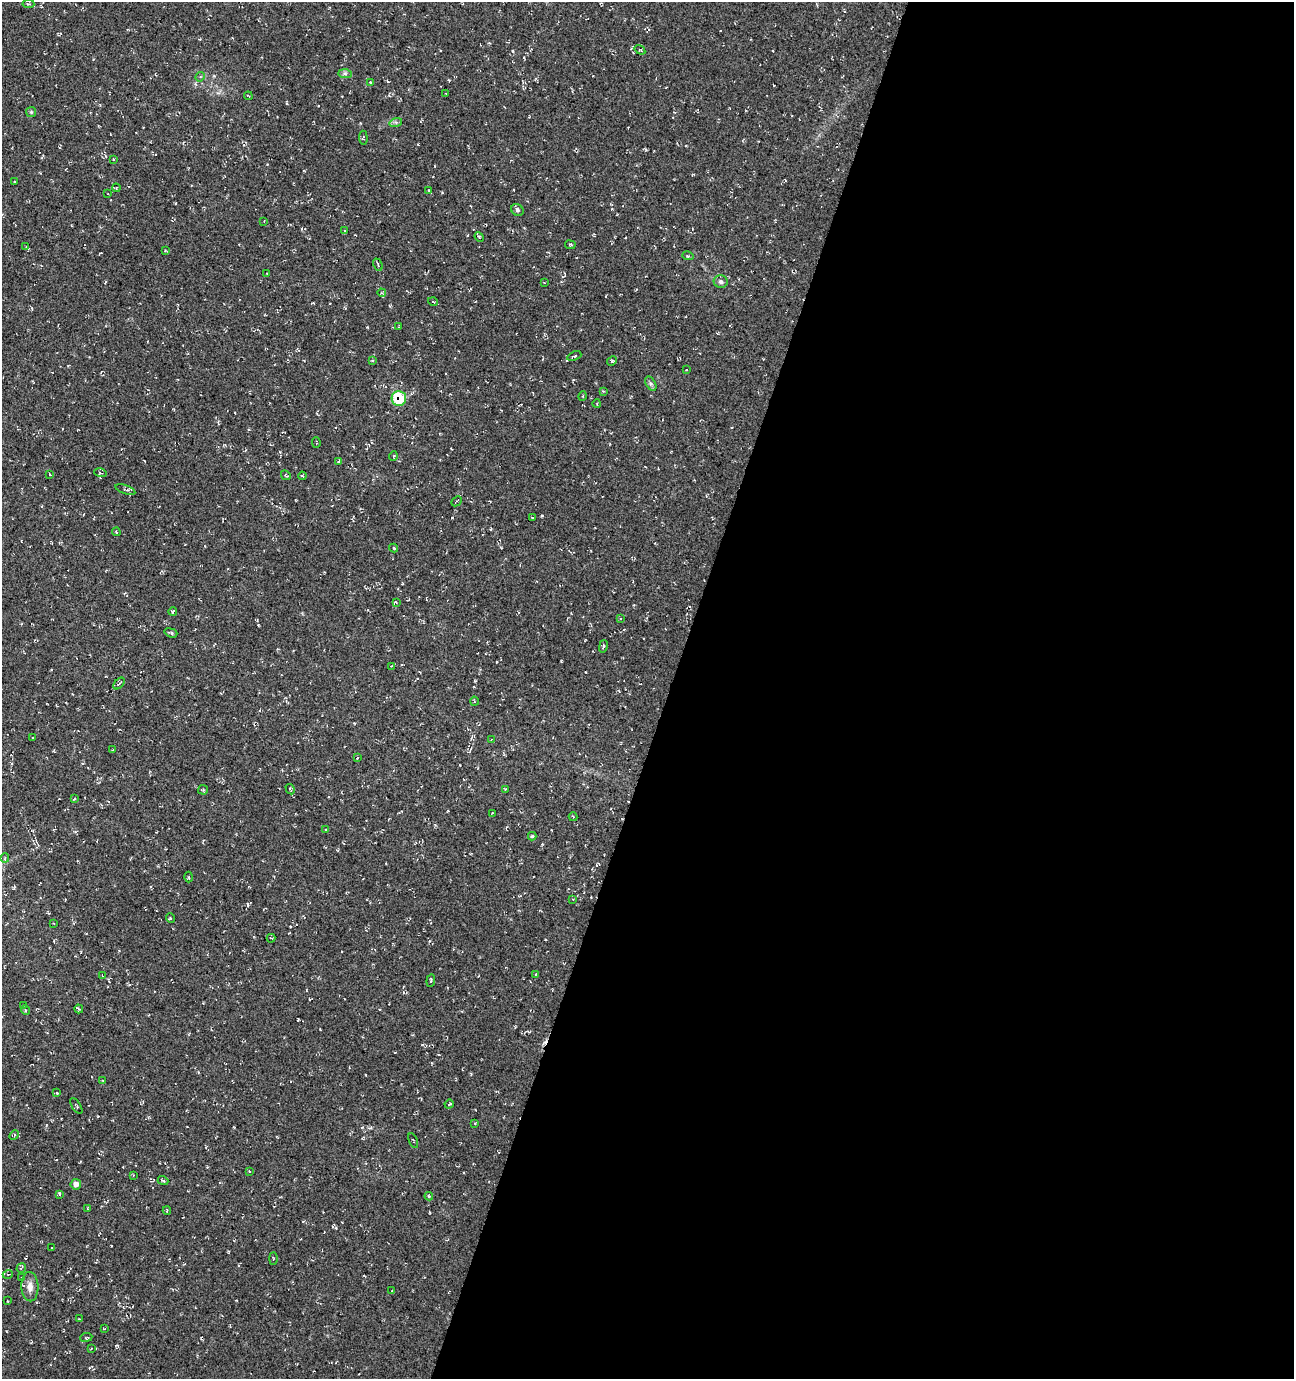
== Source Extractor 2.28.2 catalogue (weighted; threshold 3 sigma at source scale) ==
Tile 12 of 4 x 4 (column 4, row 3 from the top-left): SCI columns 4090-5381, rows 1388-2764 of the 5661 x 5522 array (HDU 1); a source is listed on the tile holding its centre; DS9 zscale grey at full resolution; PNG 1296 x 1381 px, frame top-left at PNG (2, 2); each listed source drawn as its Kron ellipse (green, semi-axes under 4 px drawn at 4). Shown black and unused: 48% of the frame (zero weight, under 3 of 4 exposures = <1% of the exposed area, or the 3 px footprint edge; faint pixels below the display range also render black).
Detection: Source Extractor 2.28.2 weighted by HDU 2 'WHT'; one run over the whole footprint, this tile lists its part. Background 0.0177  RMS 0.0061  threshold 0.0274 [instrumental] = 3 sigma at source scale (4.5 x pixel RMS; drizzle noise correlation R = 1.50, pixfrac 1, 0.0396/0.0396 arcsec/px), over >= 5 px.
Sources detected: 114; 4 cosmic-ray / hot-pixel residue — neither listed nor drawn; the other 110 listed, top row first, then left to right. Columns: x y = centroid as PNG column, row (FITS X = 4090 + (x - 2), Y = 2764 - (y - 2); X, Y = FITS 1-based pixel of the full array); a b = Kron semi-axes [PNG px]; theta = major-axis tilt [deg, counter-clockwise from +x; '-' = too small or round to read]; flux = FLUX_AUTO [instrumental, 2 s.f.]
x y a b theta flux
28 4 6 4 -2 0.91
640 50 6 3 -35 0.63
345 74 7 4 -1 1.3
200 77 5 4 - 0.63
370 82 3 2 - 0.42
446 94 4 3 - 0.51
248 96 4 2 - 0.45
31 112 5 5 - 0.8
396 122 6 4 17 1
363 138 7 3 -84 0.6
113 159 3 2 - 0.44
14 182 4 2 - 0.52
116 188 4 3 - 0.61
429 190 3 2 - 0.35
108 194 3 2 - 0.38
517 210 6 5 - 1.3
264 221 3 3 - 0.43
345 231 3 2 - 0.56
479 237 5 4 - 0.74
570 245 5 3 - 0.58
26 247 4 3 - 0.51
165 250 2 2 - 0.51
688 256 6 3 -17 0.64
378 265 6 3 -64 0.74
266 273 3 2 - 0.41
721 282 7 6 - 1.7
544 283 3 2 - 0.39
382 293 4 3 - 0.63
433 302 5 3 - 0.47
399 326 3 2 - 0.41
574 356 7 4 23 0.93
372 360 4 3 - 0.59
612 361 5 4 - 0.75
686 370 3 2 - 0.41
651 384 8 4 -59 1.3
603 391 3 3 - 0.53
583 396 5 3 - 0.5
399 398 7 7 - 23
597 404 4 3 - 0.44
316 443 5 2 - 0.46
393 456 5 3 - 0.52
339 461 4 2 - 0.53
100 473 6 2 -14 0.68
50 474 4 2 - 0.55
286 475 5 3 - 0.56
302 476 4 3 - 0.58
125 489 10 4 -18 1.1
456 501 6 2 42 0.64
532 517 3 2 - 0.42
116 532 4 3 - 0.62
394 548 4 3 - 0.87
396 602 4 3 - 0.52
173 612 4 3 - 0.72
620 619 3 3 - 0.53
171 633 6 3 -19 1
603 646 6 2 78 0.63
391 666 3 3 - 0.38
119 683 7 2 49 0.7
474 701 4 3 - 0.56
33 738 3 2 - 0.34
491 740 4 3 - 0.49
113 750 3 2 - 0.71
357 758 3 3 - 0.4
290 789 5 3 - 0.64
505 789 3 3 - 0.44
203 790 5 4 - 0.76
74 799 3 3 - 0.51
492 813 3 2 - 0.57
573 817 4 3 - 0.49
326 830 4 2 - 0.44
532 836 4 4 - 0.76
5 858 5 4 - 0.73
189 877 5 3 - 0.63
573 899 3 3 - 0.47
170 918 5 3 - 0.54
53 923 4 2 - 0.45
271 938 4 2 - 0.47
536 974 4 2 - 0.4
102 975 3 2 - 0.44
431 981 6 2 84 0.63
23 1005 4 3 - 0.58
79 1009 4 3 - 0.81
25 1010 5 3 - 0.62
103 1080 3 3 - 0.62
57 1093 4 3 - 0.69
449 1104 5 4 - 0.78
76 1106 9 3 -58 0.75
475 1123 4 2 - 0.46
14 1135 5 4 - 0.77
413 1141 8 3 -67 0.57
249 1171 3 2 - 0.46
133 1175 3 3 - 0.44
163 1181 5 3 - 0.77
76 1184 5 5 - 3.6
59 1194 3 3 - 0.85
429 1196 4 3 - 0.62
88 1208 4 2 - 0.44
167 1210 4 3 - 0.64
52 1248 3 2 - 0.33
273 1258 6 3 90 0.54
21 1268 5 2 - 0.6
8 1274 5 3 - 0.45
22 1277 3 2 - 0.55
30 1287 15 8 -88 4.4
392 1291 3 3 - 0.47
8 1301 2 2 - 0.44
79 1319 3 2 - 0.52
104 1329 3 2 - 0.4
86 1337 6 3 8 0.56
91 1349 4 2 - 0.37
Overlapping masked pixels (flux is a lower limit): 2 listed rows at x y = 479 237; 399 398
Unlisted compact peaks at least as high as the median listed source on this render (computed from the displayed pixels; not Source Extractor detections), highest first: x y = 542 516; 367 327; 452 518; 248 904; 513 51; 475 681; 336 1228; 14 888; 354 723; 449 80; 390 306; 267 164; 460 765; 117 1345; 320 1029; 46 1125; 362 1127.